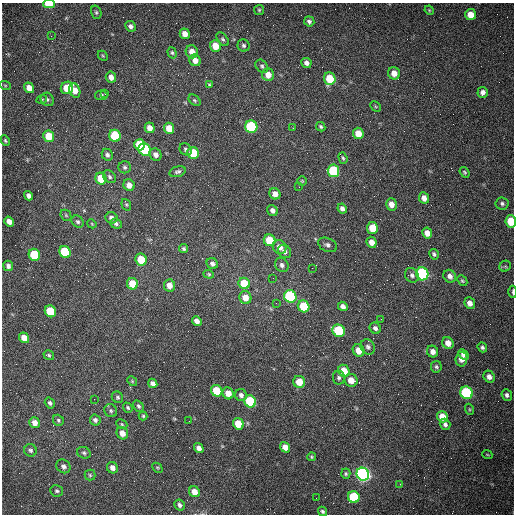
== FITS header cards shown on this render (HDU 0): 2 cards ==
NAXIS1  =                  512 /fastest changing axis
NAXIS2  =                  512 /next to fastest changing axis

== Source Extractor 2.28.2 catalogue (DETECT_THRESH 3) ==
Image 512 x 512 px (HDU 0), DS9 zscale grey, 1 PNG px = 1 image px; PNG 516 x 516 px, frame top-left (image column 1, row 512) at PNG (2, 3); each listed source drawn as its Kron ellipse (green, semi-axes under 4 px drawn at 4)
Background 1480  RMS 22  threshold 66.1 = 3 sigma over >= 5 px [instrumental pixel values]
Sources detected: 171; all 171 listed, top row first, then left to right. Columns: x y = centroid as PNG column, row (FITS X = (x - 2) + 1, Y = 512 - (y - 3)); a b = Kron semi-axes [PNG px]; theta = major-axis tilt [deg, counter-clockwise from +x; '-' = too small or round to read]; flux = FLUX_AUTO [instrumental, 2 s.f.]
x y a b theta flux
49 4 5 3 - 37000
259 10 5 5 - 2000
429 10 5 4 - 1500
96 12 7 5 -75 2600
471 15 5 5 - 18000
309 21 5 5 - 3900
130 26 6 5 - 4900
185 34 5 5 - 11000
51 36 3 2 - 1500
223 39 8 5 -52 2900
244 45 6 6 - 3500
215 46 6 5 - 22000
192 52 6 6 - 14000
172 53 6 4 -72 2400
103 56 6 4 -45 1800
195 60 6 5 - 9700
306 63 5 5 - 5400
262 66 7 5 -46 3200
394 73 6 6 - 12000
268 75 6 6 - 13000
111 77 5 5 - 8500
330 79 6 5 - 40000
5 85 6 3 -19 1500
210 85 4 3 - 1800
29 88 5 5 - 13000
67 88 6 6 - 35000
75 90 7 5 -67 15000
483 92 5 5 - 6200
105 94 3 2 - 890
101 95 6 5 - 2900
42 99 5 3 - 1700
47 99 7 6 - 3200
195 100 7 4 -42 2300
376 106 6 4 -45 1600
251 127 6 6 - 150000
321 127 5 4 - 2400
150 128 5 5 - 10000
169 128 6 5 - 22000
293 128 3 2 - 1100
358 133 6 5 - 20000
49 136 6 5 - 32000
115 136 6 5 - 67000
5 141 5 3 - 1800
140 145 5 5 - 44000
145 149 6 5 - 110000
186 149 6 5 - 3000
193 153 6 5 - 49000
107 155 6 5 - 4200
156 155 6 5 - 6400
343 158 6 4 -71 2200
125 167 6 6 - 3200
333 171 6 6 - 110000
178 172 8 5 15 3600
465 172 6 4 -51 2100
110 177 7 5 -48 3500
101 179 6 5 - 33000
302 181 5 4 - 1700
129 185 6 5 - 9500
299 187 2 2 - 990
275 194 6 5 - 8800
29 196 5 4 - 5400
424 198 6 5 - 8800
502 203 6 6 - 3500
391 204 6 5 - 11000
126 205 6 4 -69 1900
342 208 5 4 - 5200
272 210 6 5 - 5100
66 215 6 5 - 2000
111 218 6 5 - 5900
511 221 6 5 - 37000
9 222 5 4 - 9400
78 222 7 5 -44 3000
92 224 5 3 - 1300
116 224 6 5 - 3500
372 228 6 5 - 25000
427 233 5 5 - 10000
270 240 6 5 - 43000
371 242 5 5 - 11000
328 245 10 6 -25 4700
279 247 7 6 - 12000
184 249 4 4 - 2500
284 251 7 6 - 5700
65 252 6 5 - 97000
434 254 5 4 - 2800
34 255 6 5 - 84000
141 260 6 5 - 37000
212 264 6 5 - 4700
282 265 7 6 - 5100
8 266 5 5 - 4600
505 266 6 5 - 2600
312 268 2 2 - 740
209 274 5 4 - 1800
422 274 6 6 - 280000
412 275 8 6 -49 4600
450 276 6 6 - 6400
273 278 2 2 - 660
462 281 6 4 -47 2100
244 283 6 5 - 41000
132 284 6 5 - 32000
169 285 6 5 - 12000
513 292 6 2 -90 2400
290 296 6 6 - 200000
245 298 6 6 - 16000
276 303 3 2 - 1200
470 303 6 5 - 8200
304 306 6 5 - 50000
343 306 5 4 - 5900
50 311 6 5 - 54000
381 319 2 2 - 940
197 321 5 4 - 7600
375 328 6 5 - 4500
339 331 6 6 - 110000
24 338 5 5 - 17000
448 343 6 5 - 11000
368 347 8 7 - 4500
482 347 5 4 - 3000
359 350 6 5 - 15000
433 352 6 5 - 7600
49 355 5 4 - 2400
463 355 6 4 -46 4100
461 359 7 6 - 8800
436 367 6 5 - 2700
344 371 6 5 - 26000
489 377 6 5 - 7100
339 378 7 6 - 3600
351 380 7 6 - 17000
132 381 5 4 - 1600
299 382 6 6 - 21000
153 383 5 4 - 6100
217 391 6 5 - 49000
228 393 6 5 - 17000
466 393 6 6 - 170000
241 395 6 5 - 4900
507 395 6 5 - 4200
117 397 6 5 - 2800
94 399 2 2 - 620
250 401 6 5 - 99000
50 403 6 4 -56 3600
138 406 6 4 -57 3200
128 408 5 4 - 2300
469 409 5 3 - 1700
111 411 7 6 - 3100
143 416 4 4 - 1900
442 417 6 5 - 20000
58 420 6 5 - 2500
95 420 5 5 - 3900
189 421 2 2 - 580
35 423 5 5 - 10000
122 424 6 4 -24 2000
238 424 6 5 - 28000
445 424 6 5 - 4200
122 433 6 5 - 13000
285 447 5 5 - 13000
199 448 5 4 - 8300
30 450 6 6 - 3600
84 453 7 5 -25 3100
487 454 5 3 - 1100
311 457 4 4 - 1700
63 466 7 6 - 5400
112 468 6 5 - 8500
157 468 6 3 -44 1600
346 474 5 4 - 2300
363 474 6 6 - 720000
90 475 5 5 - 2100
400 484 2 2 - 830
57 491 6 5 - 3000
194 492 6 5 - 14000
354 497 6 5 - 91000
316 498 2 2 - 3300
180 505 6 5 - 4500
322 511 5 4 - 2800
At the frame edge (FLAGS 8, measured only in part): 3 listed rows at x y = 49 4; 511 221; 513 292